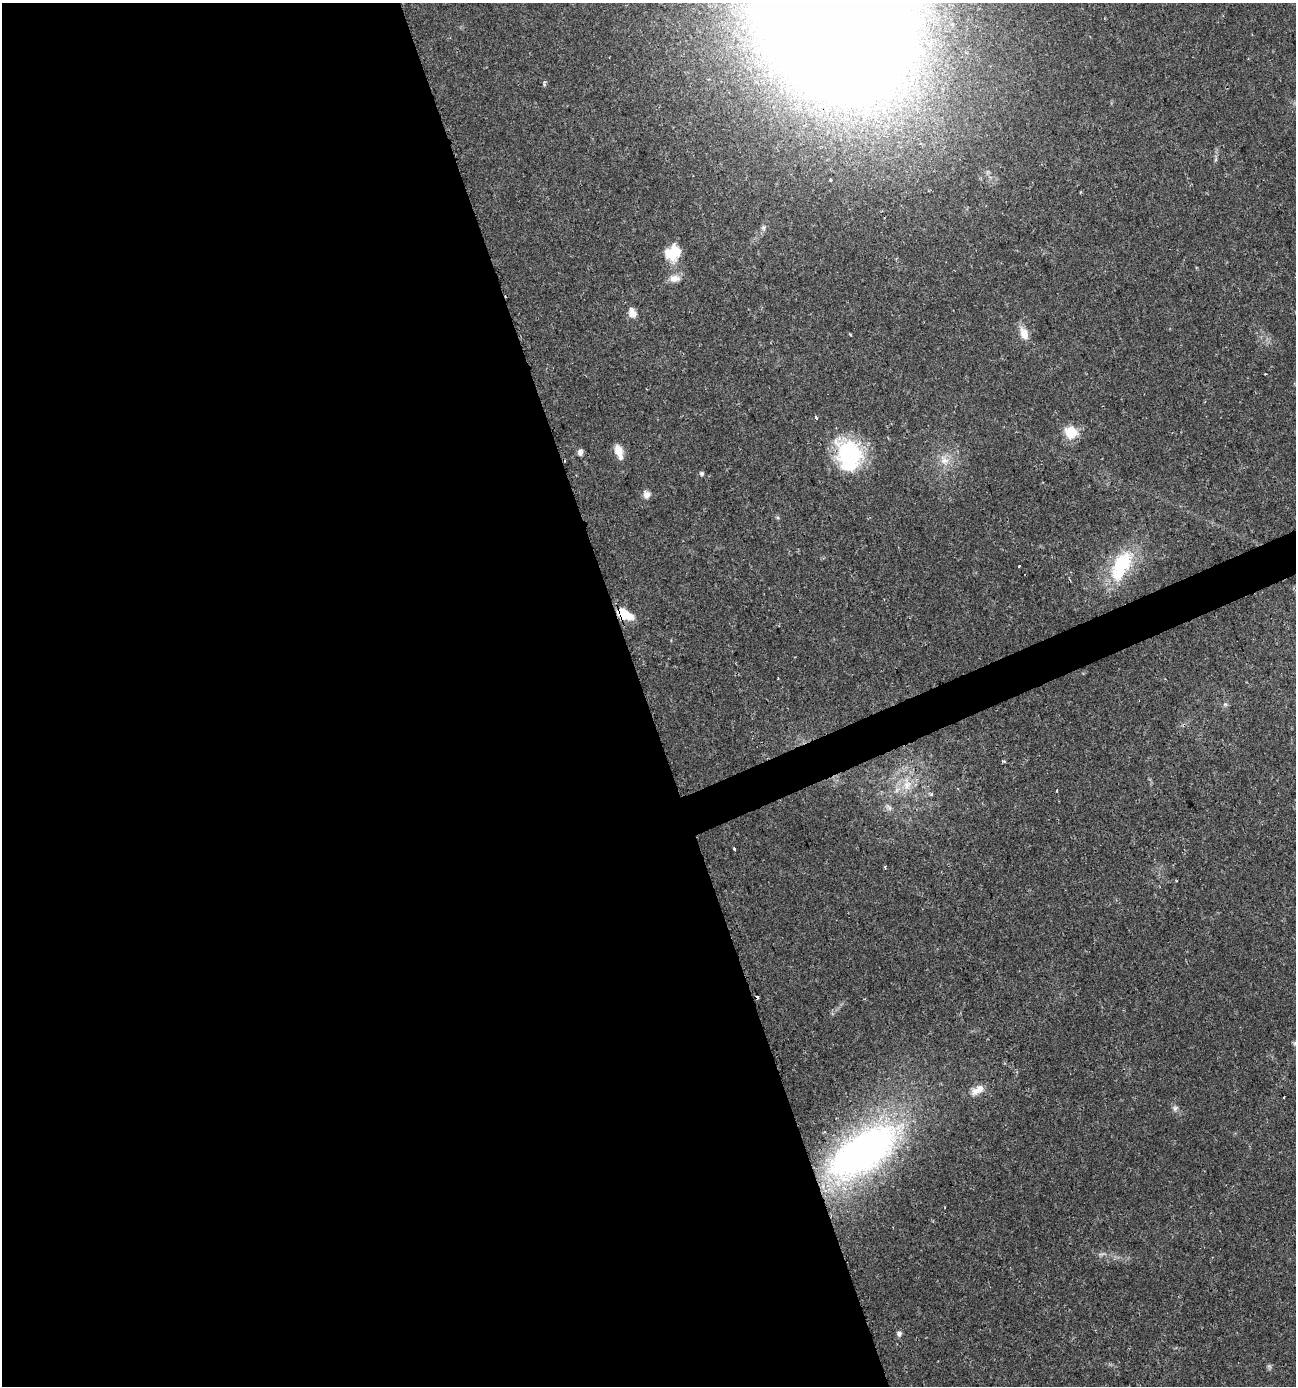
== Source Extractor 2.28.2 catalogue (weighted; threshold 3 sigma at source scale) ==
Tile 9 of 4 x 4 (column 1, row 3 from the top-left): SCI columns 137-1430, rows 1385-2768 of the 5391 x 5539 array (HDU 1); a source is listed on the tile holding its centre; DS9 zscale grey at full resolution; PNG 1298 x 1388 px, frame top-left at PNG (2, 3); no overlay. Shown black and unused: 51% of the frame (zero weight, under 2 of 3 exposures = <1% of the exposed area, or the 3 px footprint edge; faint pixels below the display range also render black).
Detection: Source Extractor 2.28.2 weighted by HDU 2 'WHT'; one run over the whole footprint, this tile lists its part. Background 0.0335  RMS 0.0032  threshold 0.0146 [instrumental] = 3 sigma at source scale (4.5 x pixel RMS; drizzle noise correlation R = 1.50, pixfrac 1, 0.0396/0.0396 arcsec/px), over >= 5 px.
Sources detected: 41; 1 too faint to see at this stretch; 2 inside a brighter object's white glare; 2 cosmic-ray / hot-pixel residue — not listed; the other 36 listed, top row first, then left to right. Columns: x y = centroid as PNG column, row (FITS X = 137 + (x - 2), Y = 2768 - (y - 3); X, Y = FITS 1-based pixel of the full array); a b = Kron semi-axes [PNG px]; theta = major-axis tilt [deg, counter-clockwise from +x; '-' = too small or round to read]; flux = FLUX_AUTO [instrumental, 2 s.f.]
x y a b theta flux
834 16 94 75 -56 2900
544 83 7 4 -81 0.64
1216 159 7 4 71 0.51
830 180 3 3 - 0.37
675 251 24 13 87 7
674 278 15 9 4 2.8
632 313 12 9 -74 2.5
1024 333 18 10 -68 3.5
850 334 4 3 - 0.29
1265 374 2 2 - 0.33
816 418 4 3 - 0.57
1071 432 6 6 - 30
619 451 14 7 -72 4.8
580 452 8 5 81 1.2
849 453 32 26 -47 31
944 460 16 11 -57 3.9
701 473 6 5 - 0.69
646 495 10 9 - 1.8
1019 566 3 3 - 0.46
1121 566 48 22 61 21
625 614 18 9 -29 8.5
778 678 2 2 - 0.28
1225 704 7 4 0 0.59
1004 761 5 3 - 0.51
907 785 15 10 68 4.6
1057 791 3 2 - 0.27
931 794 5 4 - 0.55
889 807 11 6 -52 1.3
734 849 4 3 - 1.6
885 867 5 3 - 0.39
1295 1043 8 6 17 0.77
977 1090 20 10 32 3.4
1284 1097 3 2 - 0.36
1175 1108 9 6 45 0.95
863 1152 82 37 34 140
899 1334 7 6 - 0.88
Overlapping masked pixels (flux is a lower limit): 2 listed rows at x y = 834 16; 625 614
Isophote crosses this tile's border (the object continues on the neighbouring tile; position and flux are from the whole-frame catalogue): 2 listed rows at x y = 834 16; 1295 1043